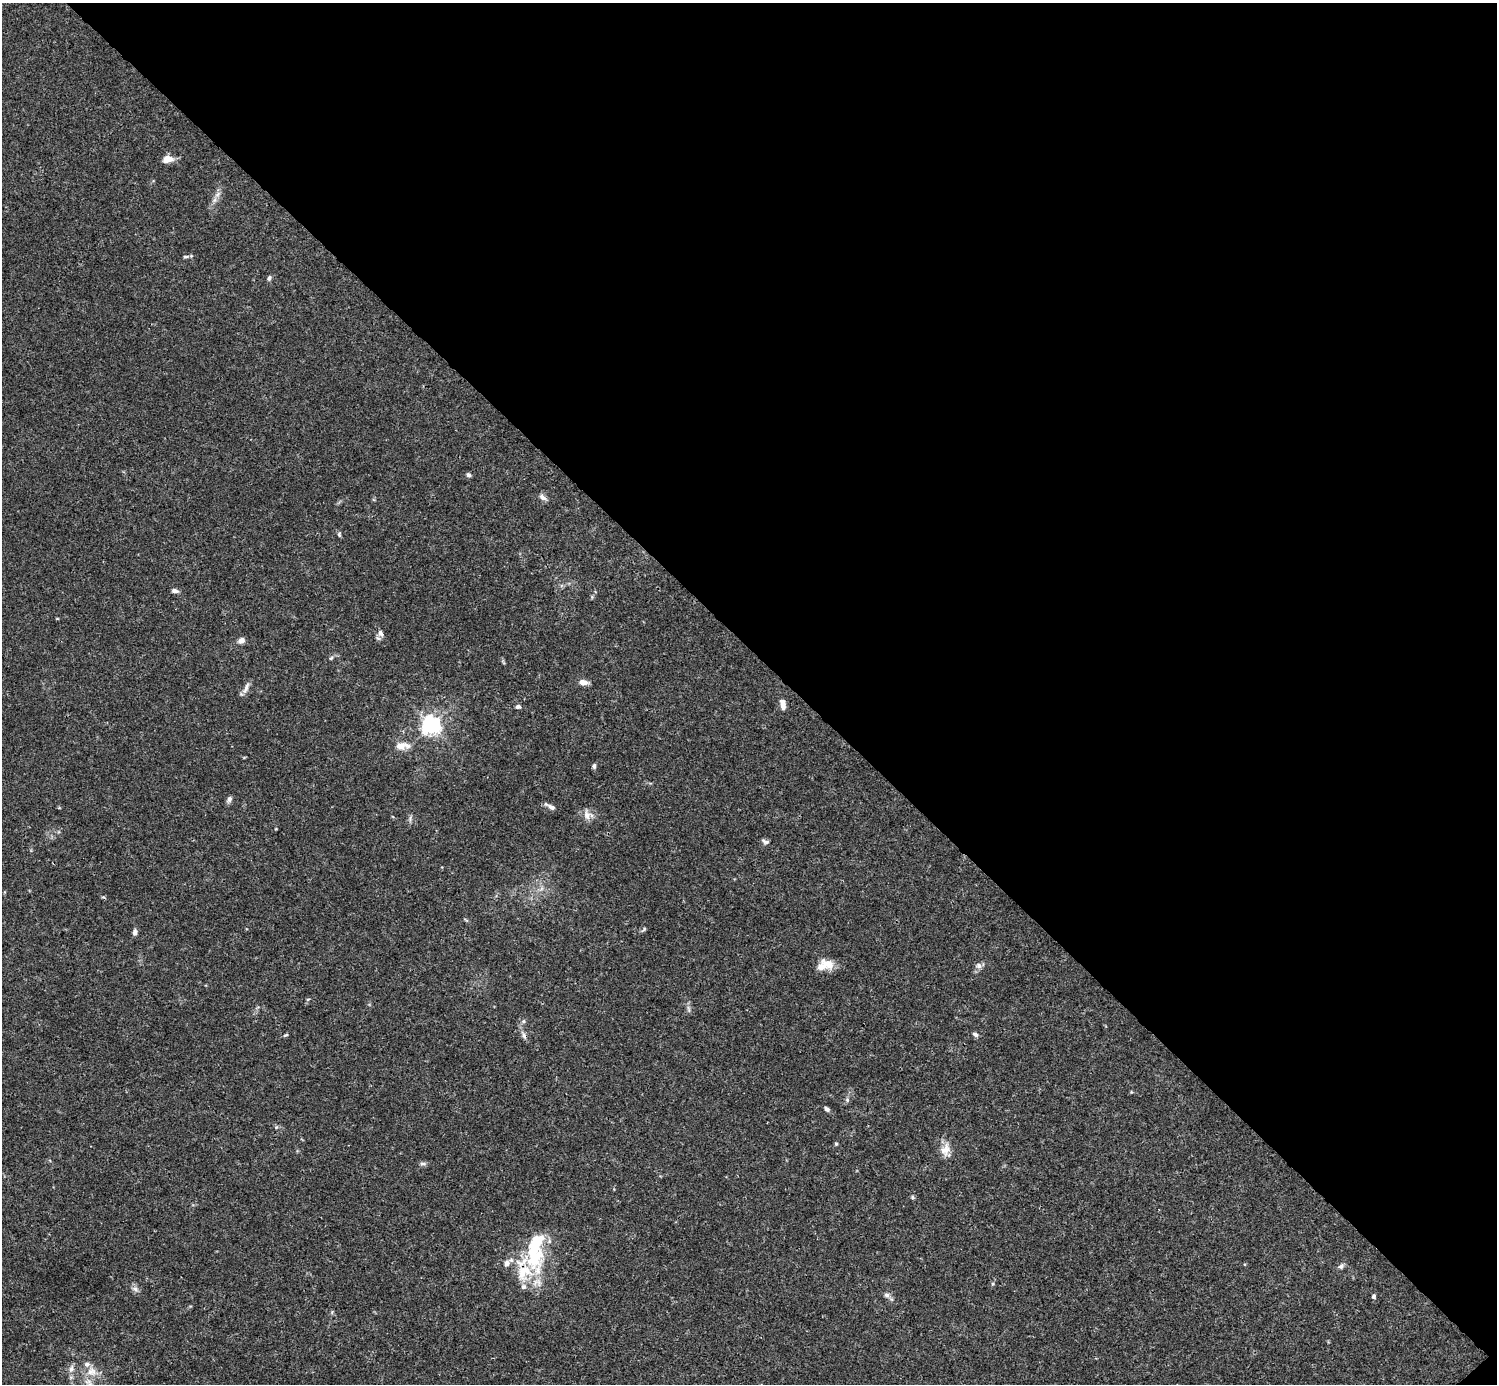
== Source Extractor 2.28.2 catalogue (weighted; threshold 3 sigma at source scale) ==
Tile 8 of 4 x 4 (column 4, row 2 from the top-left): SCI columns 4485-5979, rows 2921-4302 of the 5983 x 5982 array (HDU 1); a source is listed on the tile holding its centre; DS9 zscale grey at full resolution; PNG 1499 x 1386 px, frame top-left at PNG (2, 3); no overlay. Shown black and unused: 47% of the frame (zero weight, under 3 of 4 exposures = <1% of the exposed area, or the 3 px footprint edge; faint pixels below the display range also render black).
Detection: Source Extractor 2.28.2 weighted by HDU 2 'WHT'; one run over the whole footprint, this tile lists its part. Background 0.0163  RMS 0.0022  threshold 0.00973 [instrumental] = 3 sigma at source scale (4.5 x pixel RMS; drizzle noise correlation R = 1.50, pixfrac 1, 0.05/0.05 arcsec/px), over >= 5 px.
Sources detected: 54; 1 inside a brighter object's white glare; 1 cosmic-ray / hot-pixel residue — not listed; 7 inside a brighter listed object's ellipse — not listed separately; the other 45 listed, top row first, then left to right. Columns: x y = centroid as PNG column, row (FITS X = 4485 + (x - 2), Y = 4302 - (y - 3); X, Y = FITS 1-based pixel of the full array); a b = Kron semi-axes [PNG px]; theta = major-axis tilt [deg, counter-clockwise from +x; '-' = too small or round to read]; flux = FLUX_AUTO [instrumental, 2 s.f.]
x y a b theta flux
168 159 12 8 8 1.9
214 200 7 5 88 0.55
185 257 6 4 5 0.34
269 278 7 5 67 0.45
468 475 6 5 - 0.41
543 497 10 6 -35 0.81
339 534 7 5 -90 0.32
175 591 7 5 -12 0.77
380 633 9 7 -64 0.87
241 640 8 6 33 1
331 658 6 4 44 0.3
583 682 10 6 -9 1.3
246 688 16 5 66 1
783 704 12 6 -83 1.5
518 707 7 5 1 0.51
431 725 6 6 - 99
400 746 10 8 0 1.9
594 766 6 4 82 0.46
229 799 7 6 - 0.61
550 807 14 4 -29 0.95
587 815 12 8 -68 1.4
765 842 10 5 -28 0.55
644 929 7 3 54 0.27
135 932 7 5 78 0.71
828 964 19 11 -29 2.5
979 966 9 7 -46 0.75
308 999 6 3 18 0.19
523 1021 6 5 - 0.38
975 1034 7 5 -32 0.59
285 1035 7 3 26 0.27
847 1100 6 5 - 0.43
827 1109 6 5 - 0.54
276 1127 5 5 - 0.27
836 1144 5 4 - 0.28
945 1150 18 11 68 2.1
423 1163 9 4 0 0.46
912 1197 5 4 - 0.32
522 1262 86 31 -2 13
1341 1266 8 6 26 0.56
993 1284 5 4 - 0.27
135 1289 9 7 -23 0.8
887 1295 8 6 -15 0.58
1374 1296 5 5 - 0.39
71 1369 10 7 76 0.91
91 1371 14 12 -10 2.4
Overlapping masked pixels (flux is a lower limit): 1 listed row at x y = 522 1262
Isophote crosses this tile's border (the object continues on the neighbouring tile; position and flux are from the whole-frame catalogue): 1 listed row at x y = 91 1371